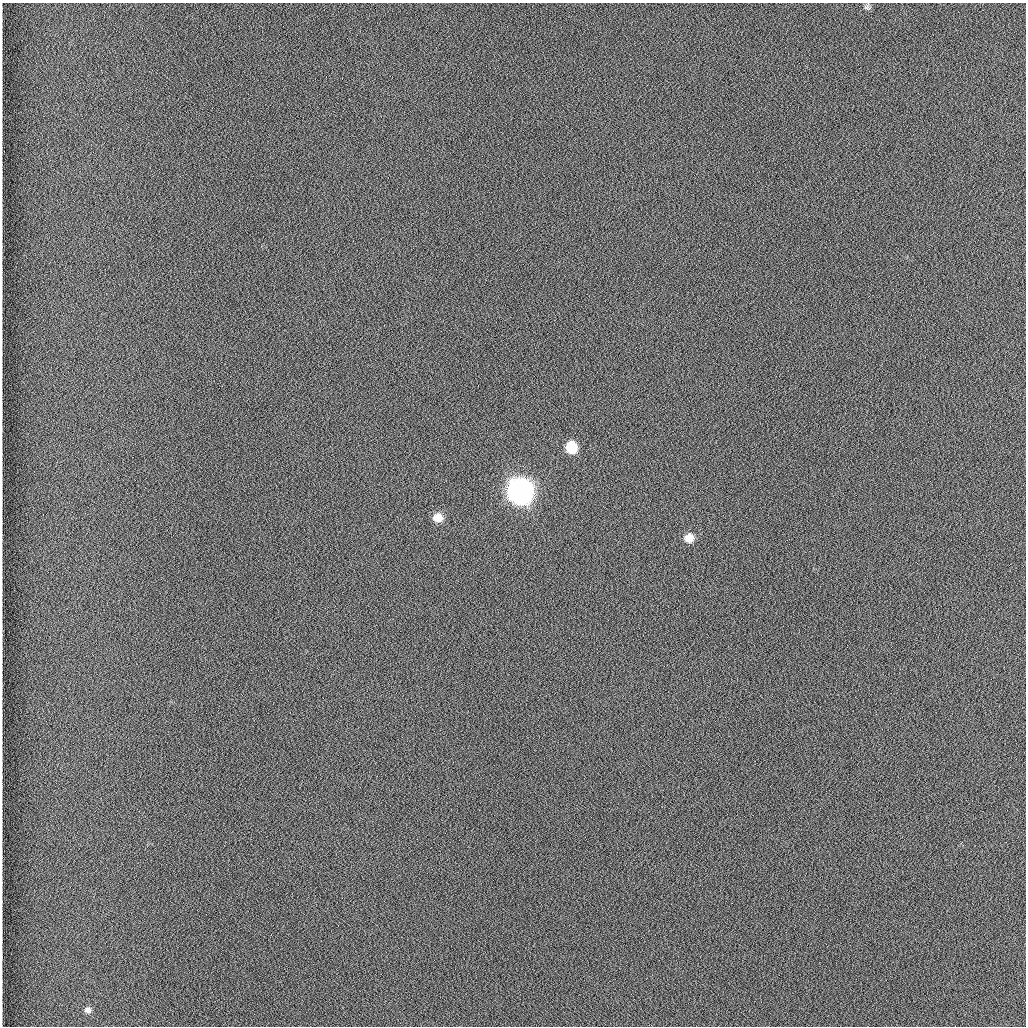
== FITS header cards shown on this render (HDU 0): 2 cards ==
NAXIS1  =                 1024 /fastest changing axis
NAXIS2  =                 1024 /next to fastest changing axis

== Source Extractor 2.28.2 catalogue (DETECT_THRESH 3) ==
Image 1024 x 1024 px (HDU 0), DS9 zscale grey, 1 PNG px = 1 image px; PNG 1028 x 1028 px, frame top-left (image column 1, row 1024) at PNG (2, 3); no overlay
Background 1260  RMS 5.9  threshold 17.8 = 3 sigma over >= 5 px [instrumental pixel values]
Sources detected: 5; all 5 listed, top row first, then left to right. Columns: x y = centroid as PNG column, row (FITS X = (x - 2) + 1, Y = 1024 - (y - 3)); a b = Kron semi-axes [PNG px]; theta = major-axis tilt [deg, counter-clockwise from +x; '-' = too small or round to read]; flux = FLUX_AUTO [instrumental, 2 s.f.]
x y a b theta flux
571 447 9 8 - 14000
520 491 11 11 - 620000
438 517 9 8 - 5200
689 538 9 8 - 5900
88 1010 8 8 - 2100